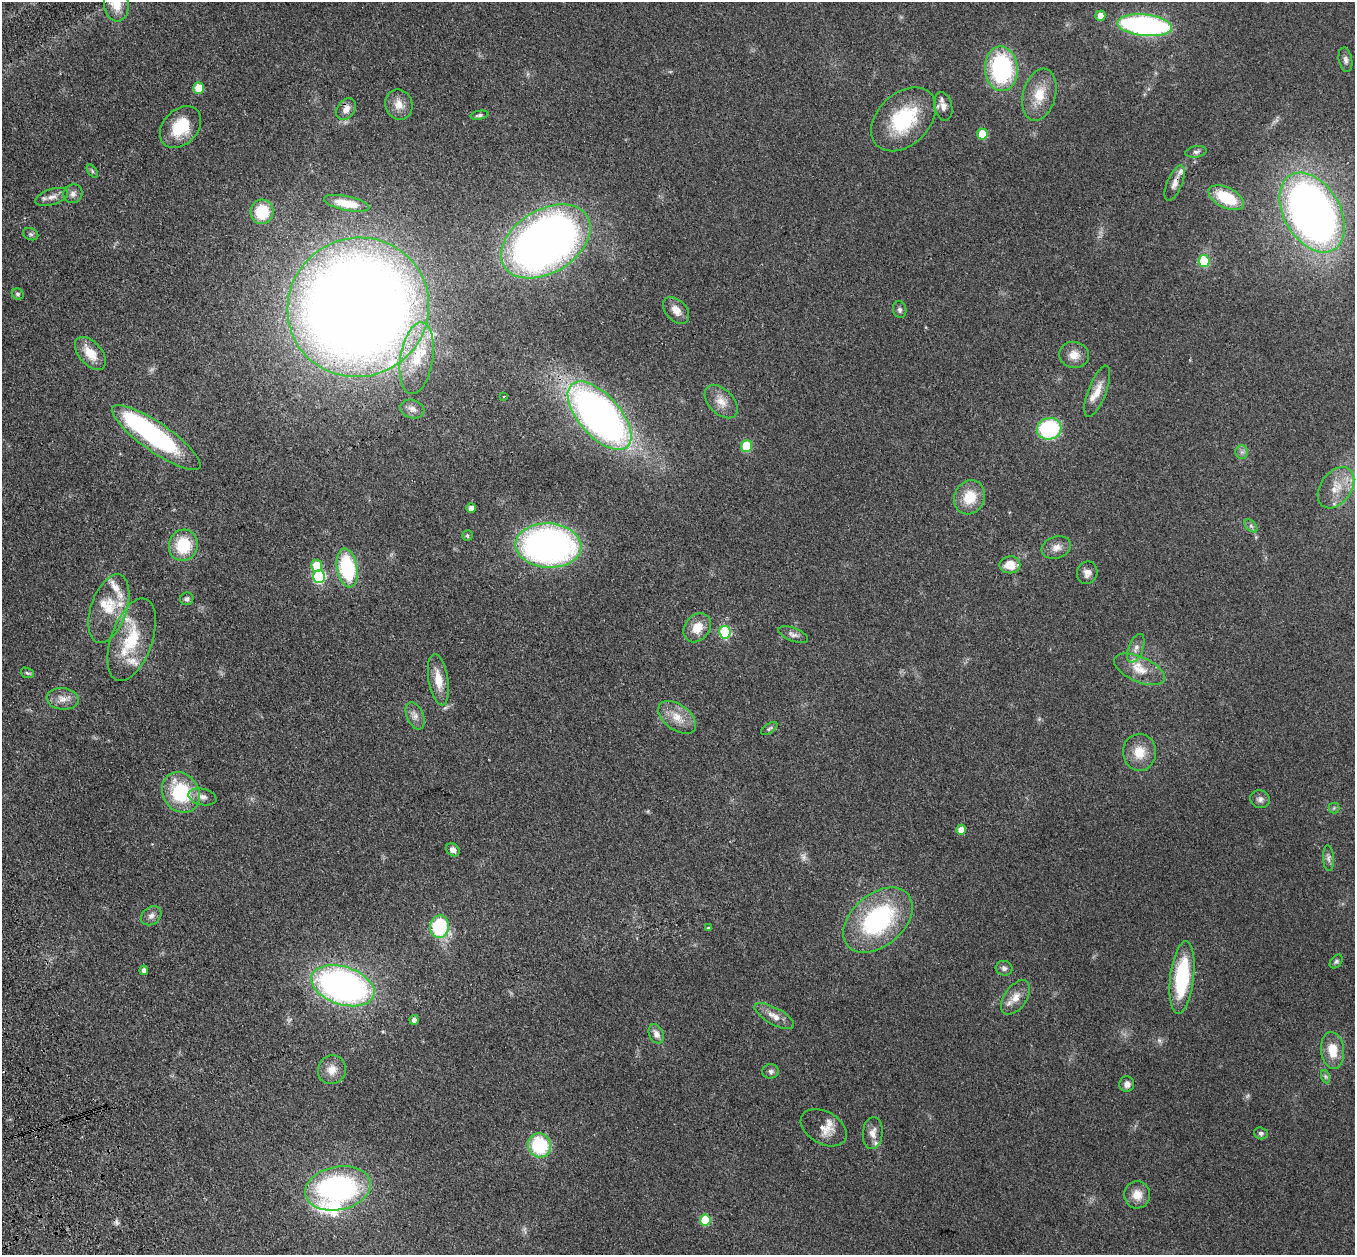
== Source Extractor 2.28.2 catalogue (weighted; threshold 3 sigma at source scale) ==
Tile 7 of 4 x 4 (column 3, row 2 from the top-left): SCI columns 2819-4171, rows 2700-3952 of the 5635 x 5524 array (HDU 1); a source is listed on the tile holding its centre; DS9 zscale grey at full resolution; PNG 1357 x 1257 px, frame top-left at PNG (2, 2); each listed source drawn as its Kron ellipse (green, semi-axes under 4 px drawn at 4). Shown black and unused: <1% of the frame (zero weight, under 3 of 4 exposures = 6% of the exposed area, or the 3 px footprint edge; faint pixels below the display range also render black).
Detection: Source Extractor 2.28.2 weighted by HDU 2 'WHT'; one run over the whole footprint, this tile lists its part. Background 0.113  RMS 0.007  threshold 0.0313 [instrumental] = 3 sigma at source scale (4.5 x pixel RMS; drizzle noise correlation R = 1.50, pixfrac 1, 0.05/0.05 arcsec/px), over >= 5 px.
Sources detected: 118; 3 too faint to see at this stretch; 1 inside a brighter object's white glare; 1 cosmic-ray / hot-pixel residue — neither listed nor drawn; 11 inside a brighter listed object's ellipse — not listed separately; the other 102 listed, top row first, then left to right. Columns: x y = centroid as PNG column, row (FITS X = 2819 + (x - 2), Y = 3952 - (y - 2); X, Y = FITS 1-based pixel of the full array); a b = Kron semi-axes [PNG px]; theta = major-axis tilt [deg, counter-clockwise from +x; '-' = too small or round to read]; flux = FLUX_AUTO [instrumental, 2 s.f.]
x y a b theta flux
116 4 17 12 -84 13
1100 16 5 5 - 7.4
1145 25 27 10 -6 170
1345 60 12 6 -79 2.5
1001 69 22 16 -87 82
198 88 5 5 - 14
1039 95 26 16 75 16
399 104 15 13 -69 7.7
943 106 14 9 -78 4.7
346 109 12 8 54 5
479 115 9 4 12 1.7
904 119 37 26 44 47
180 127 24 17 46 24
982 134 5 5 - 19
1196 152 10 5 9 2
92 171 7 4 -54 1.2
1175 183 19 7 67 4.6
73 194 10 9 - 3.1
52 197 17 8 18 4.6
1226 198 19 10 -26 27
347 203 23 7 -12 12
262 212 12 11 - 27
1312 212 43 28 -60 480
31 234 8 6 -20 1.6
546 241 49 31 31 600
1204 261 6 5 - 34
18 294 6 5 - 1.5
358 307 71 69 30 1400
676 310 16 10 -48 6.5
900 310 8 6 -79 1.9
90 353 19 11 -48 12
1074 355 15 13 -14 7.8
417 358 36 16 81 28
1097 391 27 9 69 9.7
504 396 3 2 - 0.83
721 402 20 12 -45 8.3
412 409 12 9 -16 3.6
599 416 42 21 -48 390
1049 429 12 11 - 64
156 437 53 14 -35 100
747 446 6 5 - 25
1242 452 6 6 - 2.1
1336 488 23 15 54 14
969 497 17 15 66 16
471 508 5 4 - 4
1251 526 8 4 -45 1.5
467 536 5 5 - 1.4
183 545 16 14 74 28
548 546 33 22 -3 290
1056 547 15 11 18 5.5
1010 565 10 8 1 11
317 566 6 5 - 19
347 568 19 10 -80 56
1087 573 11 10 - 4
319 577 6 6 - 68
187 599 6 6 - 1.6
109 609 36 18 71 21
697 628 16 12 53 11
725 632 6 5 - 56
793 635 16 6 -21 2.9
132 640 43 20 70 32
1136 648 15 7 69 4.3
1139 669 27 12 -24 13
27 673 7 5 -21 1.3
438 680 26 10 -80 12
63 699 16 10 -5 6.2
415 716 14 8 -67 4.4
677 717 21 12 -37 11
769 729 9 5 34 1.4
1139 752 18 16 -88 13
181 792 21 18 -57 43
202 797 14 8 -13 4.4
1260 799 10 9 - 2.8
1334 808 5 5 - 1.1
961 830 5 5 - 6.7
453 850 7 6 - 3.6
1328 858 13 5 -86 2.4
151 916 11 8 38 3.5
878 920 40 26 40 90
439 927 11 9 81 48
708 928 4 4 - 0.97
1336 961 8 5 49 1.4
1004 968 8 7 - 2.2
144 970 5 4 - 2.8
1182 978 36 12 83 55
343 986 33 19 -18 270
1016 997 19 11 55 7.8
774 1016 22 8 -29 6.9
414 1020 5 4 - 2.9
656 1034 10 7 -63 4.3
1332 1050 18 11 -83 13
332 1070 15 13 57 7.4
771 1071 8 7 - 2.1
1326 1077 7 4 -71 1.3
1127 1084 7 7 - 3.3
824 1128 25 16 -30 10
873 1133 16 10 84 5.6
1261 1133 7 6 - 1.7
540 1145 12 11 - 44
338 1188 33 21 12 150
1137 1195 13 13 - 8.2
705 1220 5 5 - 28
Overlapping masked pixels (flux is a lower limit): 3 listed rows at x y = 1175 183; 156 437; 343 986
Isophote crosses this tile's border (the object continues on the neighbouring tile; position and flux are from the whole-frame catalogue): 1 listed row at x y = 116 4